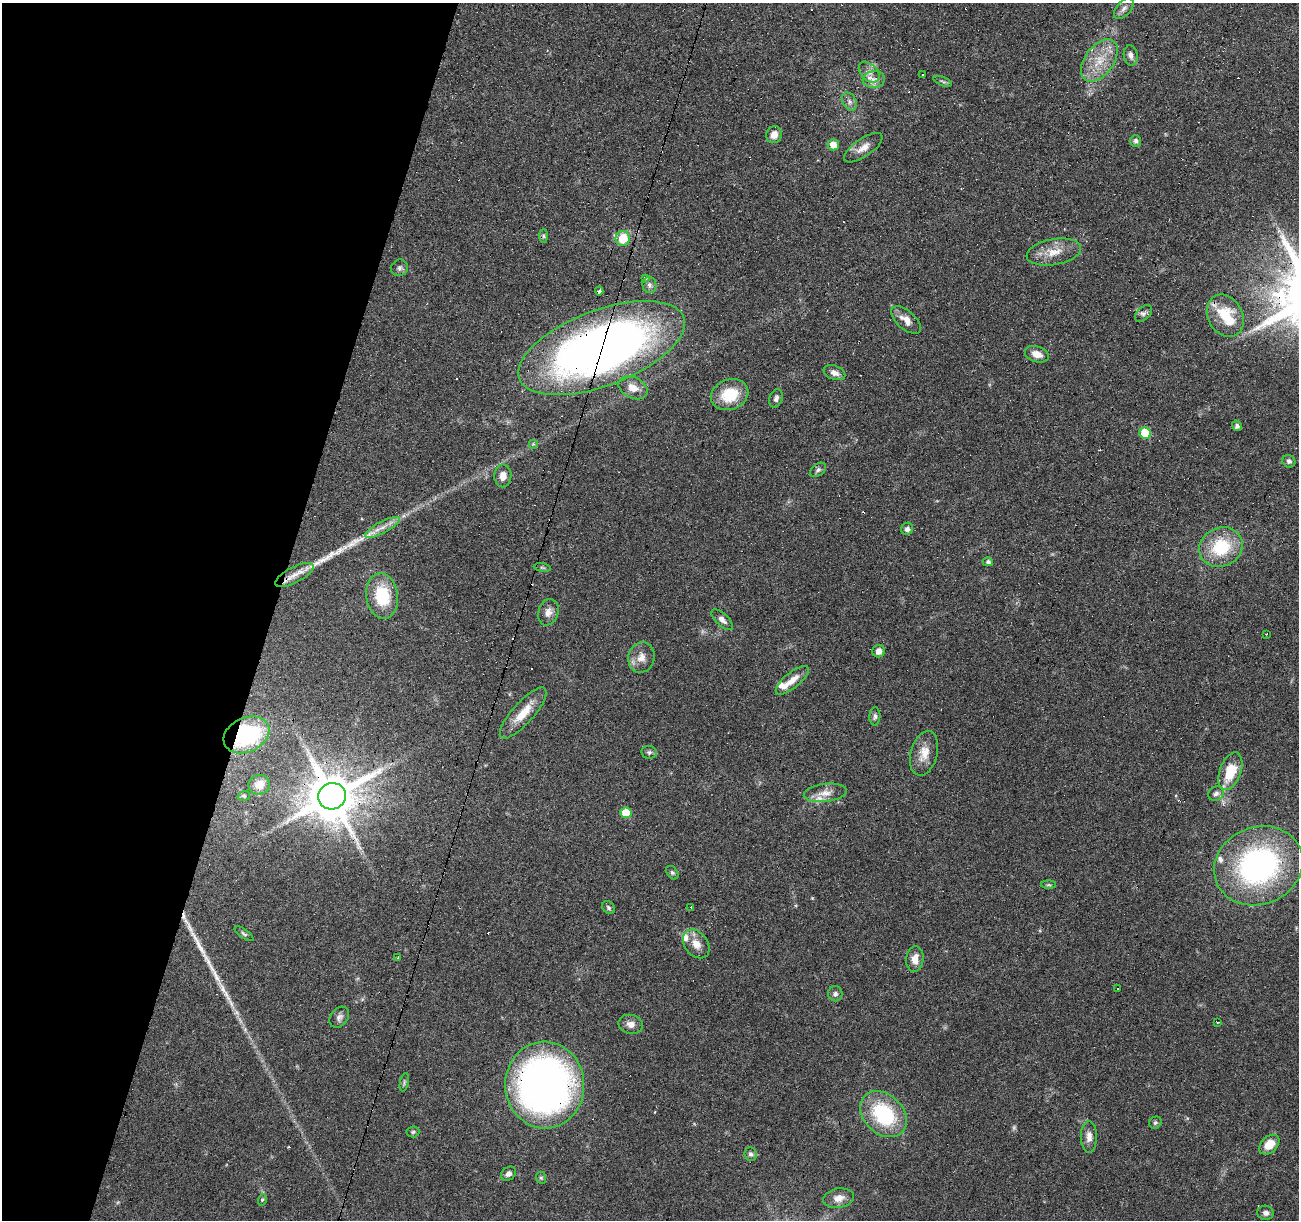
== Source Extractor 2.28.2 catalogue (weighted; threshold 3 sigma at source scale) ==
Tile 9 of 4 x 4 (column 1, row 3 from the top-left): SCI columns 1-1297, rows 1434-2651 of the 5191 x 5367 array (HDU 1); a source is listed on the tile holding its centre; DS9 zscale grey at full resolution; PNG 1301 x 1222 px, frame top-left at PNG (2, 3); each listed source drawn as its Kron ellipse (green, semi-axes under 4 px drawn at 4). Shown black and unused: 21% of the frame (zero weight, under 4 of 8 exposures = <1% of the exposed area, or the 3 px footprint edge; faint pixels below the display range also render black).
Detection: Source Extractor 2.28.2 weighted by HDU 2 'WHT'; one run over the whole footprint, this tile lists its part. Background 0.0351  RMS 0.0019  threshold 0.00791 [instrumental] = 3 sigma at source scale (4.09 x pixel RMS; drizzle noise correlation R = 1.36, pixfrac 0.8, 0.0396/0.0396 arcsec/px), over >= 5 px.
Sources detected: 109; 2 too faint to see at this stretch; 1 inside a brighter object's white glare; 12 cosmic-ray / hot-pixel residue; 3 long thin detections or spike segments (spike, bleed or trail) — neither listed nor drawn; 5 inside a brighter listed object's ellipse — not listed separately; the other 86 listed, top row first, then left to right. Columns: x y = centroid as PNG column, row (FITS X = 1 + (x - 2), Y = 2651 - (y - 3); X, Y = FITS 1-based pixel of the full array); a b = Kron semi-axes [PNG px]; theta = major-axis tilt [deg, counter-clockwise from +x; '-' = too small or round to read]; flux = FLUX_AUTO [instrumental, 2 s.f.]
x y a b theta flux
1124 9 12 7 49 0.83
1131 55 10 7 -81 0.89
1099 60 24 14 54 4.6
869 72 12 8 -44 1.3
922 75 3 3 - 0.97
874 79 11 8 7 1.3
943 81 10 3 -21 0.32
849 101 9 6 -62 0.7
774 135 8 8 - 1.6
1136 141 6 5 - 0.54
833 145 5 5 - 2.8
863 148 22 9 34 1.8
544 236 7 4 -89 0.33
623 238 7 7 - 4.3
1054 252 27 13 10 3.3
400 268 9 8 - 0.56
646 278 4 3 - 0.36
649 285 8 7 - 0.57
599 291 4 3 - 2
1143 313 10 6 41 0.62
1225 316 22 17 -60 6
906 320 18 9 -41 1.7
602 348 88 38 21 140
1037 354 12 7 -19 1.7
834 373 11 7 -21 1.1
633 388 15 10 -25 2
730 395 19 15 21 6.1
776 398 9 6 72 0.62
1237 426 5 4 - 0.62
1145 433 6 5 - 7.3
533 444 5 5 - 0.23
1289 461 7 6 - 0.51
818 470 9 6 36 0.51
503 476 11 8 88 1.4
382 527 19 6 28 1.7
907 529 6 5 - 0.65
1221 547 22 19 26 9.1
988 562 5 4 - 0.45
542 568 8 4 -9 0.28
294 575 21 8 27 2
382 596 23 16 -82 8.3
548 612 13 10 71 1.3
722 620 13 6 -43 0.93
1266 634 2 2 - 0.13
879 651 6 6 - 1.1
641 657 15 13 76 1.9
792 680 20 7 39 2
523 713 33 10 48 3.7
875 716 9 5 88 0.51
246 735 24 17 24 18
649 752 8 6 -9 0.49
924 753 23 13 76 2.6
1230 771 20 10 70 5.7
259 785 10 10 - 1.9
825 793 21 9 7 1.8
1216 793 8 7 - 0.67
244 796 6 4 18 0.28
332 796 14 13 - 1000
626 813 6 5 - 4.5
1258 866 45 38 22 41
672 873 7 5 -48 0.36
1049 885 7 4 -1 0.29
691 907 4 3 - 1.4
609 908 7 5 -46 0.38
244 934 11 4 -35 0.37
696 944 16 11 -53 2
398 957 3 3 - 1.1
915 959 13 8 85 1.7
1117 988 3 3 - 0.71
835 994 7 7 - 0.52
339 1017 12 8 51 0.8
1218 1022 4 2 - 0.13
631 1024 12 9 -14 1.2
404 1082 9 4 77 0.36
545 1085 43 39 -87 100
883 1114 26 19 -44 14
1155 1123 6 5 - 0.35
413 1132 6 5 - 0.32
1089 1137 15 8 -90 1.3
1269 1145 11 8 44 3.1
750 1154 7 6 - 0.5
509 1174 8 6 37 0.63
541 1178 6 5 - 0.27
838 1198 15 9 10 1.6
262 1200 6 3 72 0.26
1266 1213 8 7 - 0.66
Overlapping masked pixels (flux is a lower limit): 5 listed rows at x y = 602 348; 294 575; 246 735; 332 796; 545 1085